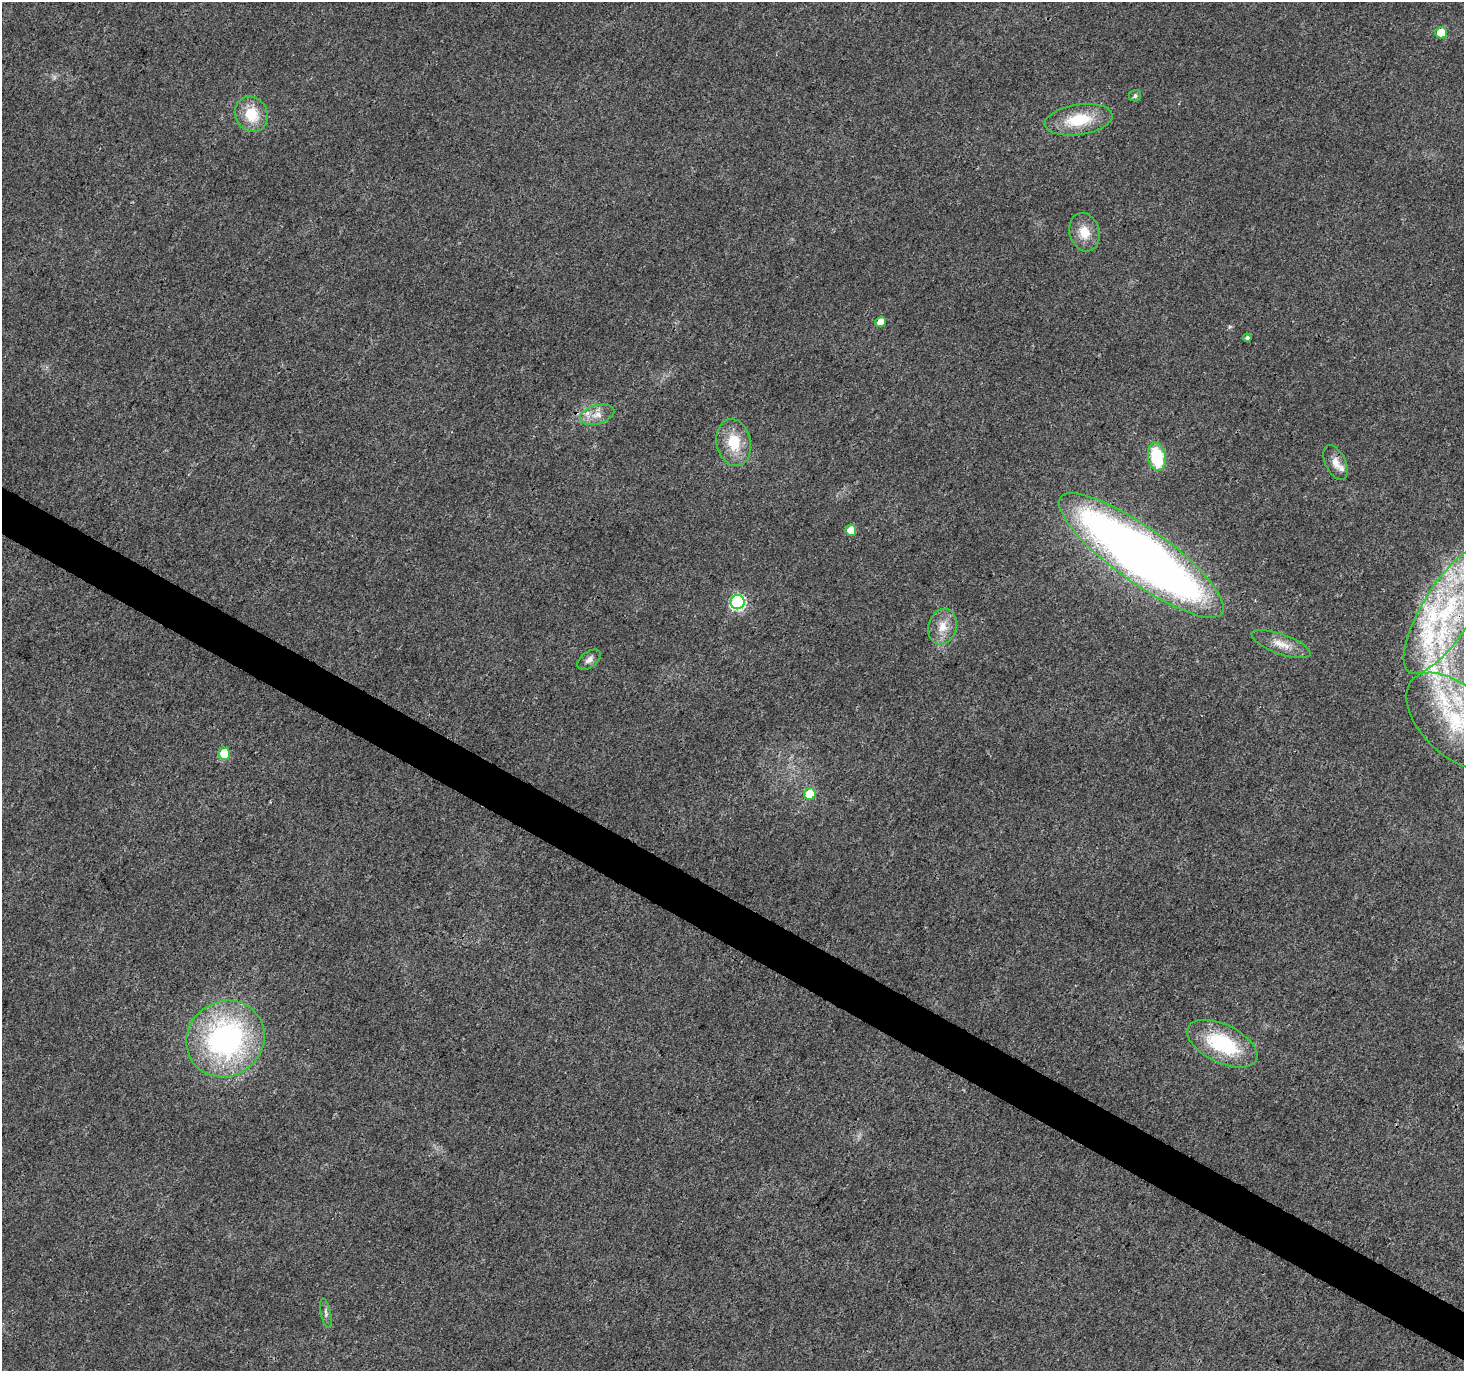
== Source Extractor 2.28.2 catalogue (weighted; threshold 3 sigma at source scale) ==
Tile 6 of 4 x 4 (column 2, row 2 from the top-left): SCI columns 1463-2924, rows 2933-4301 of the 5854 x 5930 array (HDU 1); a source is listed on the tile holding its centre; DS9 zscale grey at full resolution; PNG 1466 x 1373 px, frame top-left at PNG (2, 2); each listed source drawn as its Kron ellipse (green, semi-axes under 4 px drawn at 4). Shown black and unused: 3% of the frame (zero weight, under 3 of 4 exposures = <1% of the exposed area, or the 3 px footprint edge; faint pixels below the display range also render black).
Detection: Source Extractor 2.28.2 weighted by HDU 2 'WHT'; one run over the whole footprint, this tile lists its part. Background 0.00409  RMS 0.0024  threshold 0.0107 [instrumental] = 3 sigma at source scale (4.5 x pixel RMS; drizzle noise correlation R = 1.50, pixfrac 1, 0.0396/0.0396 arcsec/px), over >= 5 px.
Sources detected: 28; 4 inside a brighter listed object's ellipse — not listed separately; the other 24 listed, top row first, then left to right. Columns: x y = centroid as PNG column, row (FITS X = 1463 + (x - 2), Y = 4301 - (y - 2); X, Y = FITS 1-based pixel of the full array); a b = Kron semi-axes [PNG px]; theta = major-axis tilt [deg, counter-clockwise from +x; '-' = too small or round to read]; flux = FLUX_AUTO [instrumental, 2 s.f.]
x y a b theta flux
1441 33 5 5 - 8
1135 96 6 5 - 0.67
251 114 18 16 -62 6.7
1079 120 34 15 8 9.5
1084 232 19 15 -74 4.3
881 322 5 5 - 3
1247 338 4 4 - 0.79
597 415 17 9 15 2.6
734 443 24 17 -79 7.2
1157 457 14 8 -79 13
1336 463 18 10 -64 2.5
851 530 5 5 - 4
1141 555 99 27 -36 230
737 602 7 7 - 36
1447 610 73 25 58 40
942 627 18 14 74 3.6
1281 644 31 10 -20 3.5
589 660 13 8 37 1.2
1455 721 60 34 -44 24
224 753 6 6 - 5.1
810 794 6 5 - 10
225 1039 40 37 38 56
1222 1044 38 19 -26 18
326 1313 15 5 -79 0.85
Overlapping masked pixels (flux is a lower limit): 1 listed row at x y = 1447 610
Isophote crosses this tile's border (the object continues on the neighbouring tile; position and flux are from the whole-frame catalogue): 2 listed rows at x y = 1447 610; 1455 721